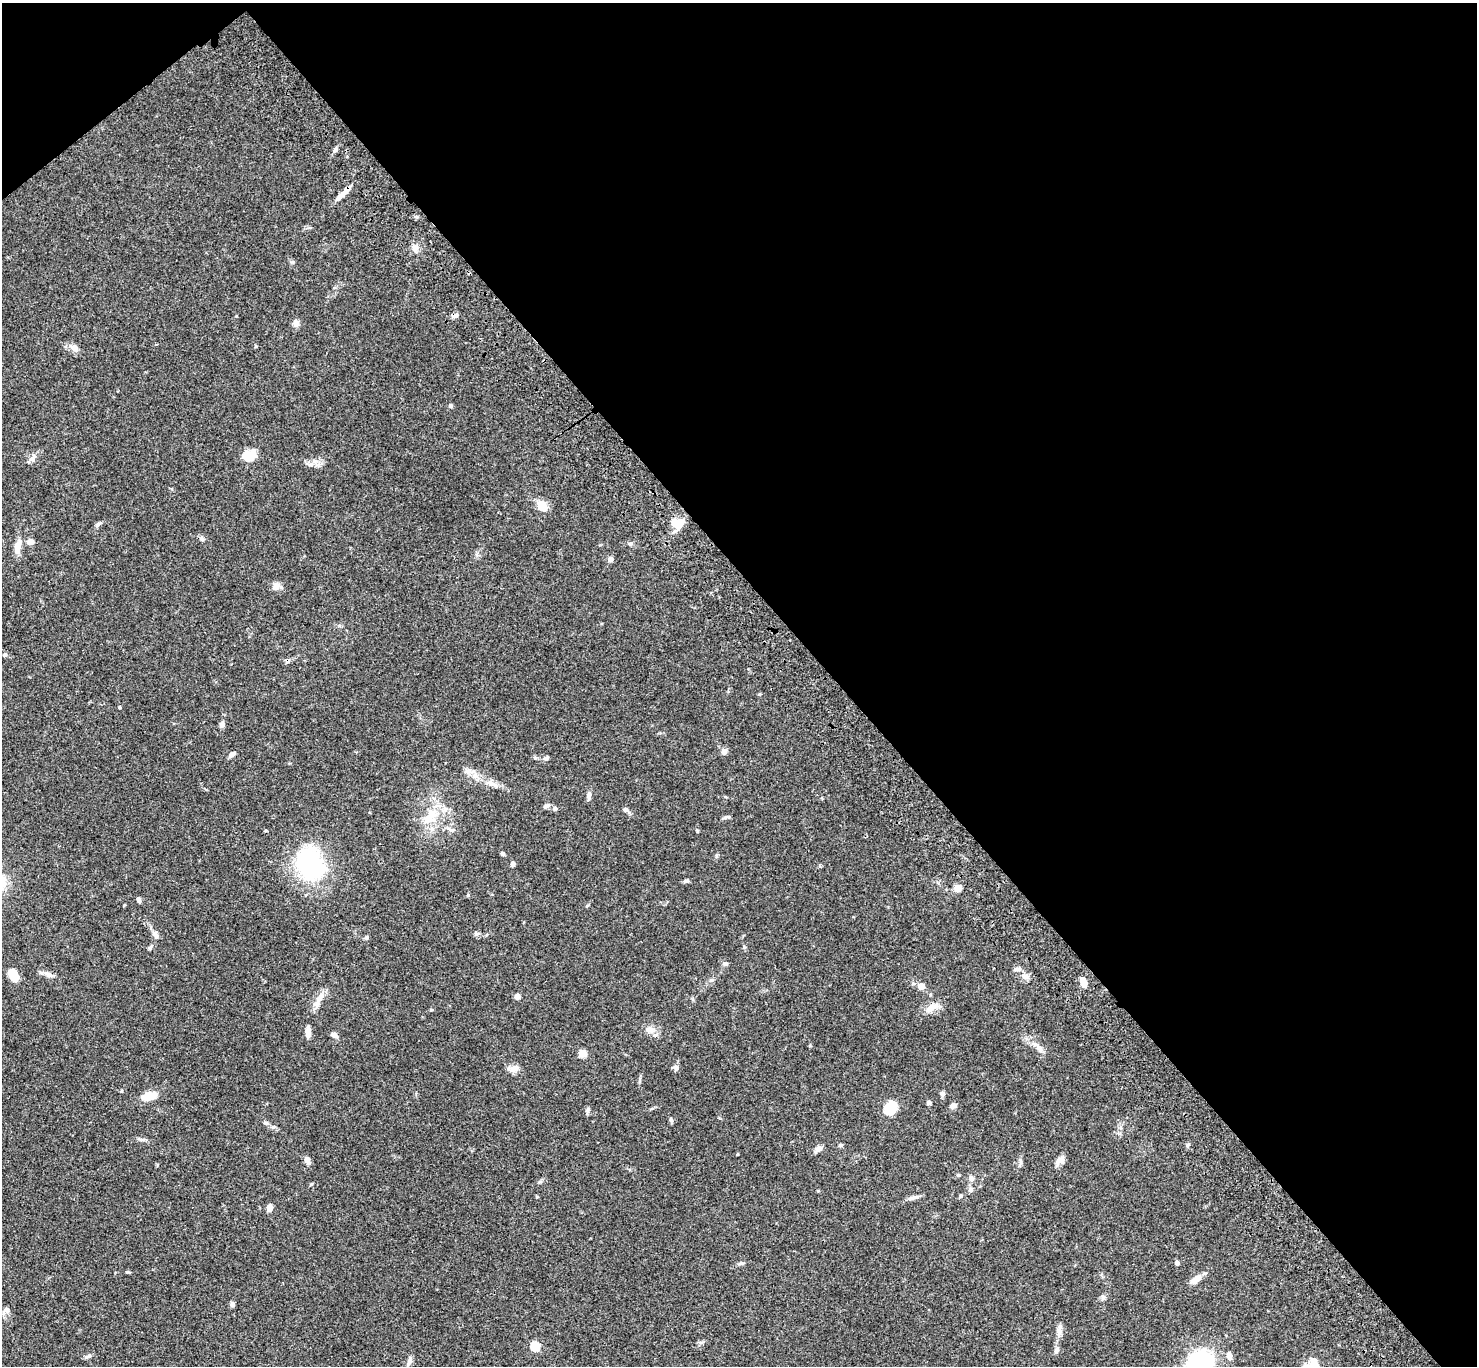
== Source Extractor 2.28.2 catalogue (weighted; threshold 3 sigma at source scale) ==
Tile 3 of 4 x 4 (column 3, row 1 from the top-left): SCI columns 3054-4528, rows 4476-5839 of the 6106 x 6082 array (HDU 1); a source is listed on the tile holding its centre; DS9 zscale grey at full resolution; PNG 1479 x 1368 px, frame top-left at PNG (2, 3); no overlay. Shown black and unused: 44% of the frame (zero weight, under 3 of 4 exposures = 6% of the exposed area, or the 3 px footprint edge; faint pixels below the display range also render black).
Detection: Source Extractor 2.28.2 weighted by HDU 2 'WHT'; one run over the whole footprint, this tile lists its part. Background 0.0592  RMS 0.0053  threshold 0.0239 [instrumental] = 3 sigma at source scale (4.5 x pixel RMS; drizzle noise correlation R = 1.50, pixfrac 1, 0.05/0.05 arcsec/px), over >= 5 px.
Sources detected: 93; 1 inside a brighter object's white glare — not listed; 1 inside a brighter listed object's ellipse — not listed separately; the other 91 listed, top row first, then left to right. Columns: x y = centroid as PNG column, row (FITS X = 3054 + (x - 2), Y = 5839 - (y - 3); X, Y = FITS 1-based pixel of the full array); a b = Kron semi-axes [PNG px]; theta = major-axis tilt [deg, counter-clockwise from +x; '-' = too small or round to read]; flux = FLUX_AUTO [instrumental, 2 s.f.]
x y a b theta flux
335 150 6 5 - 1.3
343 193 22 5 44 4.7
415 248 9 8 - 2.8
455 315 8 6 -8 1.8
296 323 9 8 - 2.2
75 348 12 9 -30 2.9
451 406 5 5 - 0.92
249 456 17 12 20 6.6
33 458 10 7 56 2
311 465 7 4 19 1.2
542 505 13 9 -57 6.6
98 524 10 4 36 1.2
679 524 15 10 57 6.7
30 541 6 6 - 3.3
630 544 6 5 - 0.84
18 546 19 8 77 5
610 559 7 6 - 1.7
276 586 11 9 -6 2.9
5 655 6 5 - 0.86
759 694 4 4 - 0.55
120 707 5 3 - 0.43
222 725 7 6 - 1.4
724 751 6 5 - 2.9
232 754 9 5 35 1.7
545 758 7 4 -1 0.96
492 784 21 5 -24 4.2
589 795 10 5 82 2
546 806 10 5 23 1.3
555 808 6 4 78 0.87
625 809 7 5 -24 1.2
430 816 31 12 48 11
503 853 5 4 - 1.2
310 864 30 24 -69 64
512 864 6 5 - 1.3
686 881 7 5 17 1.1
957 888 5 5 - 9.3
139 900 7 4 -67 0.97
476 933 7 5 -68 1
155 935 10 6 -57 2.1
744 947 5 4 - 0.66
150 948 8 4 55 0.86
725 964 7 5 8 1.2
1017 969 10 5 12 1.4
49 974 13 7 -26 2.5
13 975 12 7 -66 9.5
1083 982 10 6 -66 4.6
921 986 9 8 - 3.2
321 996 8 6 -70 2
517 996 6 5 - 2.4
932 1007 20 9 30 4.8
650 1030 10 8 16 2.8
308 1032 12 5 89 3.9
334 1035 8 6 -26 1.8
1039 1048 14 6 -53 2.8
582 1053 5 5 - 9.2
515 1068 15 8 33 3
676 1068 10 6 82 1.5
121 1091 4 4 - 0.57
942 1094 6 6 - 1.4
149 1096 17 9 14 7.6
929 1103 4 4 - 2
953 1106 8 5 16 2.2
890 1108 12 10 60 15
588 1110 9 4 76 1.1
671 1119 7 4 -72 0.82
266 1123 7 4 0 0.8
273 1127 6 4 18 0.75
1188 1144 6 3 20 0.71
840 1145 6 4 22 0.74
819 1148 10 7 21 2
737 1154 4 2 - 0.39
307 1160 9 6 -63 2.4
1061 1160 9 8 - 3.4
971 1178 8 7 - 1.8
970 1189 8 5 56 1.2
537 1197 5 3 - 0.48
912 1198 8 5 12 1.5
269 1207 6 5 - 3.9
741 1263 8 5 10 1
1177 1263 4 4 - 1.7
1196 1279 14 7 39 4.3
1103 1297 6 6 - 1.2
232 1305 6 5 - 1.4
7 1309 7 7 - 1.5
1059 1330 16 6 87 2.6
535 1346 5 5 - 19
1056 1350 9 6 62 1.4
87 1356 10 4 21 1.2
1229 1356 9 6 -73 2.5
409 1361 14 6 66 2
1200 1361 18 14 7 57
Overlapping masked pixels (flux is a lower limit): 2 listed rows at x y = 343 193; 455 315
Isophote crosses this tile's border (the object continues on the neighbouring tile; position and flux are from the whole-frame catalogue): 1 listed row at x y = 1200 1361
Unlisted compact peaks at least as high as the median listed source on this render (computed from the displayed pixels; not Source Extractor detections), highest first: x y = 127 1272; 697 831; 256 346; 124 905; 311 1184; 716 856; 367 937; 431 1010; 958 1175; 961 1196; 810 1046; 236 316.